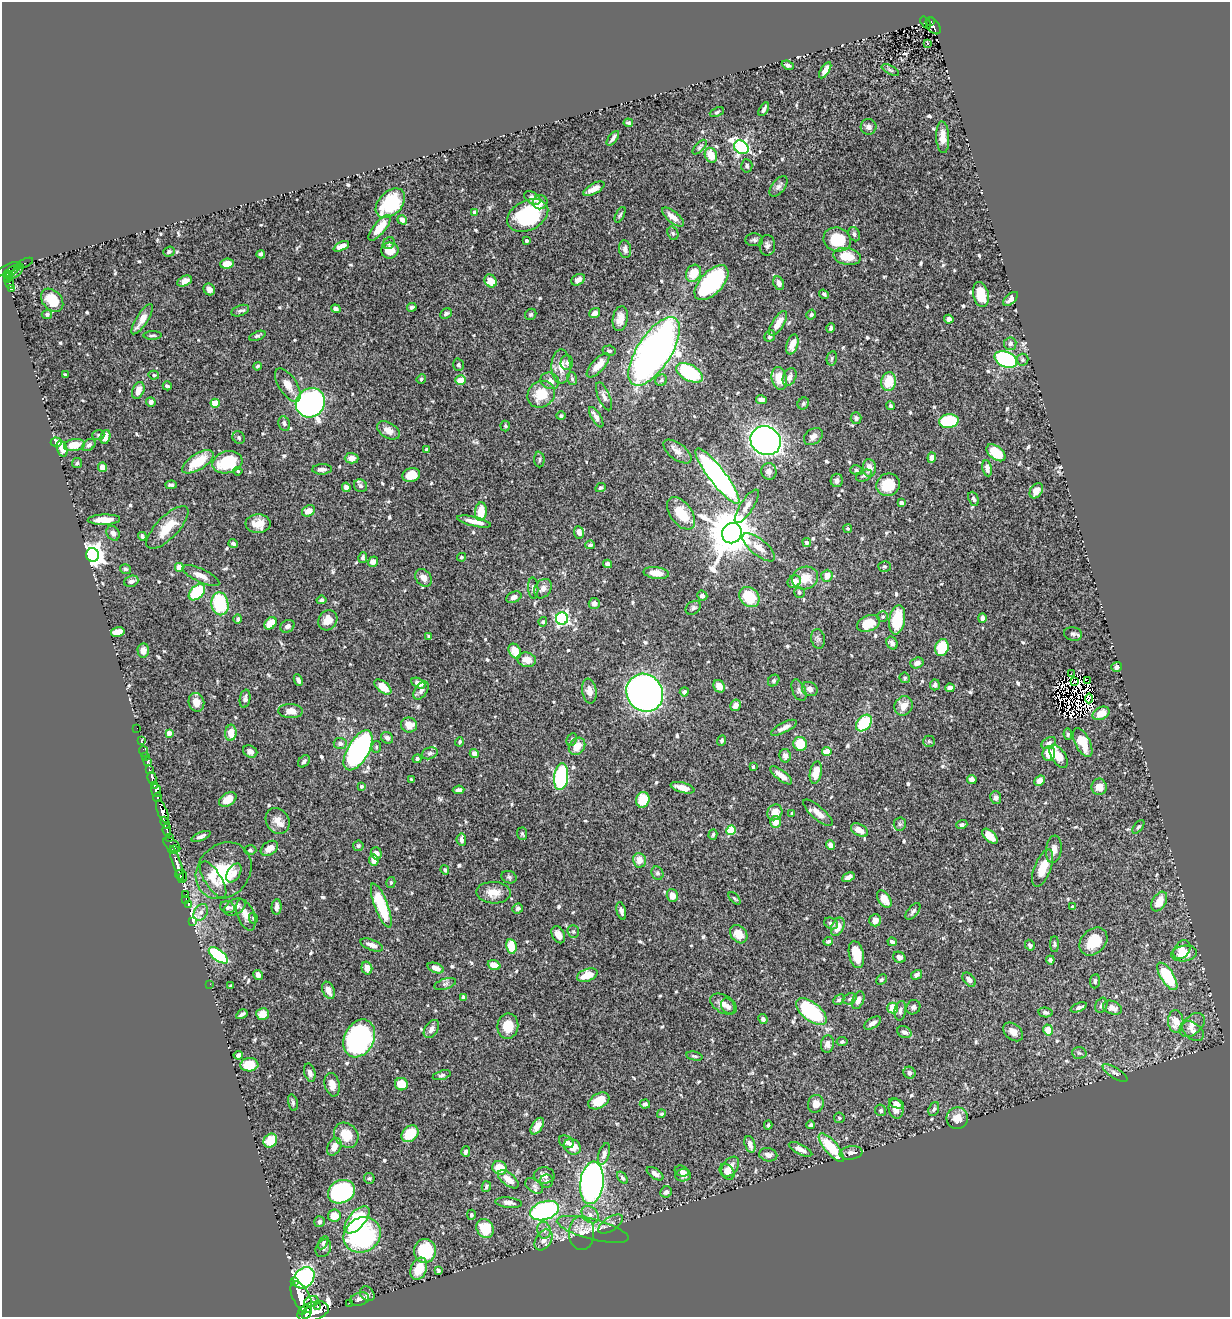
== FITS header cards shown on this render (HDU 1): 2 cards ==
NAXIS1  =                 1228
NAXIS2  =                 1315

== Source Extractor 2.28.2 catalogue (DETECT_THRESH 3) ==
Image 1228 x 1315 px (HDU 1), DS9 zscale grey, 1 PNG px = 1 image px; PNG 1232 x 1319 px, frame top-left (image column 1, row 1315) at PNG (2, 2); each listed source drawn as its Kron ellipse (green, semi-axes under 4 px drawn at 4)
Background 0.566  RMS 0.013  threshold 0.0404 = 3 sigma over >= 5 px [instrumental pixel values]
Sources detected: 680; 12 with non-positive FLUX_AUTO (blend fragments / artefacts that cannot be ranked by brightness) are neither listed nor drawn; of the other 668, the 500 brightest by FLUX_AUTO listed and drawn (168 fainter detections omitted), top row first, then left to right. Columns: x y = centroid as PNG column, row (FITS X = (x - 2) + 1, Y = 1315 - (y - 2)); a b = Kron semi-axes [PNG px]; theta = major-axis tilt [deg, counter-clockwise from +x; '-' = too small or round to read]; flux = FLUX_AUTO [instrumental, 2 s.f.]
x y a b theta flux
930 21 4 3 - 48
926 22 7 3 -53 13
933 26 10 6 -54 98
927 43 4 3 - 1.9
788 65 6 4 -24 2.2
825 70 9 4 58 5.9
890 70 9 4 -27 1.7
764 109 7 3 59 2.4
717 112 7 4 24 1.5
628 123 5 3 - 1.7
869 127 8 8 - 3.8
943 137 16 6 -87 7.5
613 138 8 3 52 3
700 147 9 4 46 1.5
741 147 8 6 -39 200
711 155 7 6 - 14
747 166 7 5 -85 2
779 186 12 6 52 3.5
594 189 12 5 28 6.4
532 198 9 6 -34 6
540 202 7 7 - 6.4
390 203 17 11 45 61
475 212 4 4 - 6.4
528 215 22 14 27 84
620 215 8 3 63 1.5
673 217 13 5 -39 8.3
402 220 5 4 - 4.7
380 228 16 6 50 20
673 233 7 5 -69 1.8
854 234 7 5 -65 2.4
754 240 9 6 -3 2.5
837 240 14 12 -18 31
527 241 3 3 - 2.3
389 243 6 5 - 2
767 245 10 8 -89 3.4
341 246 8 4 26 7.1
625 249 9 6 -81 3.5
390 250 9 8 - 13
169 252 6 5 - 2.1
261 254 4 4 - 3
847 256 14 8 -11 20
25 263 9 3 22 33
227 264 7 5 6 8.9
7 269 14 4 24 710
11 272 9 3 36 260
16 272 9 3 46 58
693 273 9 7 61 16
9 274 4 3 - 160
8 279 3 3 - 80
578 280 7 5 32 4.6
184 281 8 4 25 5.9
491 281 7 6 - 13
711 283 21 11 47 110
779 283 7 5 -65 4.2
10 284 5 3 - 110
11 288 4 3 - 69
209 289 6 5 - 3.5
824 294 5 3 - 1.6
981 295 13 7 -77 16
1011 299 9 4 43 4.7
52 300 13 9 -47 20
412 307 5 3 - 2
336 309 5 4 - 3.2
240 311 9 5 22 2.3
595 313 6 4 37 3.8
47 314 5 4 - 1.8
446 314 6 4 26 2.1
531 314 6 5 - 1.7
811 314 5 4 - 1.9
142 319 17 5 57 9.6
620 319 12 7 79 7.9
949 319 5 4 - 3.7
778 323 14 6 57 9.9
831 328 5 3 - 1.9
152 335 9 3 2 1.7
257 336 8 4 21 1.9
770 336 6 5 - 3
792 344 10 5 73 12
1010 344 6 6 - 3
609 351 6 5 - 1.9
654 351 39 17 57 570
832 358 7 5 77 1.8
1006 359 12 7 -24 110
1022 360 6 6 - 1.6
567 363 7 6 - 2.3
458 365 6 5 - 1.6
598 365 15 6 47 10
258 366 4 4 - 1.5
561 367 17 9 89 12
689 373 14 8 -27 79
65 375 3 3 - 2
154 375 5 4 - 1.9
790 377 9 6 63 5.3
421 379 5 4 - 1.5
572 379 6 5 - 1.9
779 379 11 7 -77 17
460 380 5 4 - 12
661 380 6 5 - 2.1
550 381 9 8 - 6.1
889 382 9 7 78 20
288 385 19 9 -57 10
167 386 4 3 - 2.1
138 390 9 5 68 8.5
541 394 14 12 41 22
604 396 15 6 -67 4.1
761 400 5 4 - 3.4
151 402 5 5 - 4.8
215 403 4 4 - 21
310 403 15 14 - 380
803 404 6 5 - 1.8
890 406 4 4 - 1.7
561 416 5 4 - 1.8
596 417 11 4 -59 3.9
856 418 6 5 - 2.9
949 421 10 7 8 61
284 424 7 5 -70 2.4
505 426 5 4 - 1.5
388 430 12 7 -31 6.9
98 435 6 5 - 1.6
105 437 7 5 73 6.8
813 437 10 7 37 4.7
239 438 7 6 - 1.8
766 441 16 14 -31 470
56 442 5 4 - 11
74 445 10 6 9 15
89 445 7 5 40 2.7
62 449 8 5 -72 11
426 450 4 3 - 1.8
677 451 16 8 -37 5.7
996 453 11 6 -38 29
352 458 7 5 0 5.7
932 458 5 4 - 6.1
539 459 8 5 -87 1.9
198 462 18 8 33 26
227 462 15 11 15 42
77 463 5 5 - 1.5
102 467 5 4 - 8.3
869 468 9 6 -85 8.4
987 468 8 5 -80 4
322 469 10 5 2 3.6
856 470 6 5 - 1.7
238 471 4 4 - 1.4
769 471 8 7 - 5
411 475 9 7 18 14
717 476 34 8 -52 300
864 476 8 5 25 2.2
837 480 6 6 - 3.5
171 485 5 3 - 2
888 485 12 11 - 28
360 486 7 6 - 2.8
346 487 5 4 - 4
600 488 5 4 - 1.9
1036 491 8 6 56 7.6
973 499 7 5 -67 2.4
901 503 4 3 - 4.4
747 506 19 6 57 6.5
308 511 7 5 28 8.4
481 512 9 6 85 17
681 513 18 10 -53 24
104 520 16 5 2 13
474 521 17 4 -13 9.6
258 524 12 9 2 11
167 527 28 11 46 21
848 529 4 4 - 1.5
579 532 6 5 - 4.9
113 533 8 6 -57 3.6
732 533 10 9 - 4500
142 536 4 3 - 2
807 542 5 4 - 2
233 544 5 3 - 2.2
590 545 5 4 - 1.9
759 547 20 8 -39 9.4
92 555 7 6 - 820
363 557 5 4 - 2
461 557 4 4 - 1.4
373 562 5 4 - 4.7
608 564 4 4 - 3.6
884 566 6 5 - 1.5
179 567 4 4 - 19
125 569 5 4 - 1.8
656 573 12 6 -7 12
201 576 20 6 -25 7.6
827 576 6 5 - 8.7
424 578 10 7 -52 6.4
805 578 13 11 21 15
131 581 7 5 19 3.6
794 582 7 6 - 8.1
533 588 10 5 -86 2.6
543 589 10 8 58 5
197 592 10 6 44 54
799 592 5 5 - 1.7
702 596 5 5 - 3.6
514 597 8 5 25 3.5
749 597 11 9 -43 28
321 600 5 4 - 1.6
594 603 5 5 - 4.2
220 604 11 8 -80 51
693 608 8 6 36 2.4
883 617 5 5 - 1.4
982 618 5 3 - 3.4
238 619 5 4 - 1.9
562 619 6 6 - 160
328 620 10 9 - 11
897 620 15 7 80 37
543 622 5 4 - 1.5
270 623 7 5 44 17
868 623 12 7 23 16
287 626 7 6 - 3.5
118 632 7 5 13 11
1073 634 9 6 -12 2.8
429 637 4 3 - 1.7
818 639 10 7 -81 2.6
892 643 7 5 -60 3.6
942 647 8 6 73 25
143 650 7 6 - 7
515 651 8 5 -62 14
527 660 9 7 -10 9
917 663 7 5 18 4.2
1117 667 5 5 - 3.3
1071 673 3 2 - 3.1
905 678 5 5 - 1.7
298 680 6 4 -65 3.1
774 681 6 5 - 1.7
1075 681 3 2 - 2.3
1088 681 3 3 - 72
418 683 7 4 -27 6.9
935 685 5 5 - 3.3
719 686 6 5 - 6.7
383 687 10 5 -39 15
950 688 5 4 - 5.5
810 689 8 7 - 3.9
421 690 10 6 57 3.4
799 690 11 6 -67 3.2
589 691 12 7 -82 7
684 692 4 4 - 3
645 693 19 18 - 560
1089 698 5 2 - 1.5
245 699 9 5 79 2.8
196 702 9 7 -73 8.7
736 705 6 5 - 6.6
903 706 10 9 - 9.6
291 711 12 7 -3 9
1101 713 9 6 27 12
864 723 9 6 48 40
409 725 8 7 - 10
137 728 2 2 - 4
784 728 14 5 27 5.5
169 733 4 4 - 10
231 733 8 5 87 13
1068 734 6 4 -81 1.6
387 738 6 5 - 2.8
572 739 6 5 - 1.8
141 740 2 2 - 7.6
722 741 5 4 - 1.6
929 741 6 5 - 1.6
459 742 5 4 - 1.4
340 743 6 5 - 3.1
1049 743 8 5 31 3.2
1083 743 15 7 -63 22
800 744 7 6 - 21
577 746 9 7 51 11
376 747 5 5 - 1.6
358 750 22 10 60 240
144 751 6 3 -76 17
250 751 7 6 - 3.4
827 752 4 4 - 14
430 753 8 5 19 2.6
474 753 5 4 - 6.2
1049 754 7 6 - 14
785 756 7 5 -80 3.3
1059 756 13 7 -57 13
146 757 2 2 - 6.1
417 759 4 4 - 2.4
304 761 7 5 47 2.4
147 762 4 3 - 35
753 767 4 3 - 1.4
149 770 3 3 - 87
816 772 11 6 79 15
781 775 13 5 -38 7.9
561 777 13 7 84 110
152 778 6 3 -76 200
411 779 3 3 - 1.4
972 779 5 4 - 4.2
1040 781 6 4 42 7.5
154 786 3 2 - 240
361 786 3 3 - 1.6
1099 787 8 7 - 9.2
682 788 12 5 -15 9.7
156 790 6 5 - 920
459 790 6 4 7 3.3
158 797 4 3 - 490
996 798 6 5 - 2.8
228 799 9 6 33 11
643 800 8 6 77 20
162 812 12 5 -69 1900
775 812 8 7 - 7.4
792 813 3 3 - 2
818 813 18 6 -41 7.8
278 821 13 11 -56 8.5
775 822 5 5 - 11
165 823 6 3 -68 420
900 824 6 6 - 1.9
962 825 5 4 - 1.9
1138 827 8 4 52 1.5
167 830 7 3 -83 310
731 830 5 4 - 38
859 830 9 6 -30 8.6
522 834 6 5 - 1.5
713 834 5 4 - 1.4
201 836 10 4 22 3.2
990 836 9 5 -43 11
169 838 3 2 - 59
461 840 6 4 -85 3.8
172 845 10 5 -37 22
831 845 5 4 - 6
358 846 5 5 - 1.8
269 848 9 6 33 8.7
1054 849 14 8 82 6.5
173 850 5 2 - 150
250 850 6 5 - 1.8
376 853 6 5 - 5.3
374 860 5 5 - 7.7
640 860 7 6 - 9.1
177 864 19 4 -72 1500
1043 868 20 8 68 17
445 870 5 3 - 2
224 871 30 25 48 47
234 873 10 6 59 4.8
657 873 7 6 - 2.1
180 875 5 3 - 750
182 877 6 2 69 530
509 877 8 6 -20 1.9
848 877 6 4 26 4.4
213 880 21 8 -58 9.6
391 882 5 4 - 1.5
493 893 17 10 -2 11
185 894 3 2 - 15
672 896 6 5 - 8.7
734 898 7 4 -47 1.5
186 899 2 2 - 18
884 899 9 6 -55 14
1159 902 11 6 58 13
188 905 3 3 - 13
381 906 23 6 -69 51
227 907 7 6 - 2.1
235 907 11 7 29 7.9
277 907 7 5 86 4.9
1072 907 4 3 - 1.8
518 908 5 5 - 2.1
621 911 9 4 -76 3.7
913 911 10 5 51 2.7
201 912 9 6 57 4.3
246 915 16 8 -69 8.2
253 918 5 4 - 1.5
875 920 6 6 - 6.4
193 922 4 3 - 13
831 923 7 5 -28 3.1
838 927 9 6 64 10
573 932 6 5 - 1.6
739 934 10 7 -51 12
558 935 9 6 -63 6.2
828 941 5 4 - 1.9
1093 941 16 12 45 22
892 942 5 3 - 2.3
1054 944 8 4 -90 1.6
372 945 12 5 -21 5.9
1030 945 5 4 - 2.5
511 946 7 5 -82 22
1182 950 10 7 54 9.6
1184 954 13 7 9 11
218 955 11 5 -37 82
856 955 14 7 -77 22
899 957 6 5 - 5.2
1050 960 4 4 - 2
494 965 6 4 -21 12
367 968 6 5 - 7.4
436 968 8 5 -22 6.8
258 975 5 4 - 5.8
587 975 11 6 20 17
917 975 5 4 - 3.4
1167 976 16 6 -57 55
881 980 6 4 43 1.9
969 980 8 5 -49 4.8
1095 981 7 5 84 1.9
210 984 2 2 - 11
445 984 11 5 18 2.5
231 986 4 3 - 1.7
328 990 9 6 -67 7.7
464 997 4 3 - 2.8
850 999 7 5 23 1.9
839 1000 6 4 42 1.5
858 1000 9 5 68 5.2
723 1004 14 9 -31 7.4
1101 1005 8 5 66 2.8
728 1006 8 6 -58 3.7
913 1007 7 6 - 2.7
1079 1007 8 4 23 2.6
893 1008 5 5 - 15
1112 1008 10 6 -21 6.7
900 1011 10 5 81 3.7
811 1012 18 9 -39 100
1045 1012 7 5 -9 2.3
242 1014 6 3 31 2.7
262 1014 6 6 - 8.8
763 1019 5 4 - 3.1
1176 1021 11 7 -87 13
873 1023 9 5 31 4.9
1192 1025 15 9 42 7.5
508 1026 12 10 83 15
431 1029 10 6 55 4.8
1048 1030 5 4 - 11
1193 1031 12 8 -40 5
904 1032 7 5 -27 4.3
1013 1032 11 7 -41 8.4
359 1038 20 15 62 190
842 1042 5 4 - 1.8
827 1044 9 6 83 3.9
1079 1053 7 6 - 1.9
238 1055 5 4 - 2.7
694 1056 8 4 -12 1.6
249 1065 9 6 4 19
310 1073 9 5 -75 4.1
909 1073 6 5 - 2.7
1115 1073 14 5 -33 3.5
442 1075 9 4 17 1.9
401 1084 6 6 - 15
332 1085 12 7 -77 7.2
599 1101 11 7 30 18
293 1103 8 4 -78 2
896 1103 8 4 -21 3.3
645 1104 5 4 - 2.8
816 1104 9 8 - 7.7
896 1109 10 7 -80 7
934 1109 7 5 69 2.2
881 1110 6 5 - 1.8
661 1114 4 4 - 1.5
839 1118 5 5 - 1.4
957 1118 11 10 - 9.4
768 1125 4 3 - 1.5
811 1125 4 3 - 2.2
537 1126 9 5 57 6
410 1134 9 7 42 25
346 1135 13 11 -51 20
270 1141 7 6 - 20
566 1142 8 6 -31 3.3
750 1144 9 5 -73 5.5
334 1147 9 6 60 6.9
572 1147 9 7 -35 12
831 1148 18 6 -50 34
801 1149 13 5 -26 5.7
466 1152 5 4 - 2.6
851 1153 11 6 7 4.5
604 1154 11 5 71 4.6
768 1155 9 6 -11 4.3
730 1167 11 7 54 7.1
500 1168 7 6 - 15
682 1171 7 5 -16 2.8
727 1172 9 6 -53 6.5
655 1174 9 5 -33 5.1
544 1175 10 8 -2 6
683 1175 8 6 2 4.3
369 1178 5 5 - 1.4
622 1178 7 4 -53 1.8
508 1179 12 6 -38 8.4
547 1181 6 6 - 2.3
592 1183 21 11 83 400
534 1186 10 6 -35 3.7
486 1187 5 4 - 1.6
341 1192 14 11 24 98
666 1192 6 5 - 3.3
509 1203 13 5 -7 4.1
544 1210 15 9 18 160
471 1215 5 4 - 2
590 1215 10 7 -47 5
334 1216 6 6 - 12
357 1220 16 8 49 77
319 1222 5 5 - 2.1
610 1224 14 6 33 4.7
485 1229 10 8 -62 25
593 1229 37 10 -15 16
544 1230 8 7 - 3.7
582 1233 17 12 -87 10
362 1235 19 17 35 130
543 1240 11 7 57 5.9
323 1243 7 4 61 1.5
323 1248 9 7 60 2.9
425 1251 12 11 - 46
419 1269 11 7 68 18
438 1270 4 3 - 1.5
304 1278 12 9 45 170
294 1281 3 3 - 100
367 1294 8 6 -42 2.6
301 1297 17 8 -64 3600
360 1299 10 6 18 4.2
311 1301 7 5 16 760
349 1303 2 2 - 7.2
317 1306 4 2 - 270
303 1310 4 3 - 260
313 1311 16 9 18 3600
307 1313 6 4 60 680
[168 fainter detections neither listed nor drawn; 12 non-positive-flux detections neither listed nor drawn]